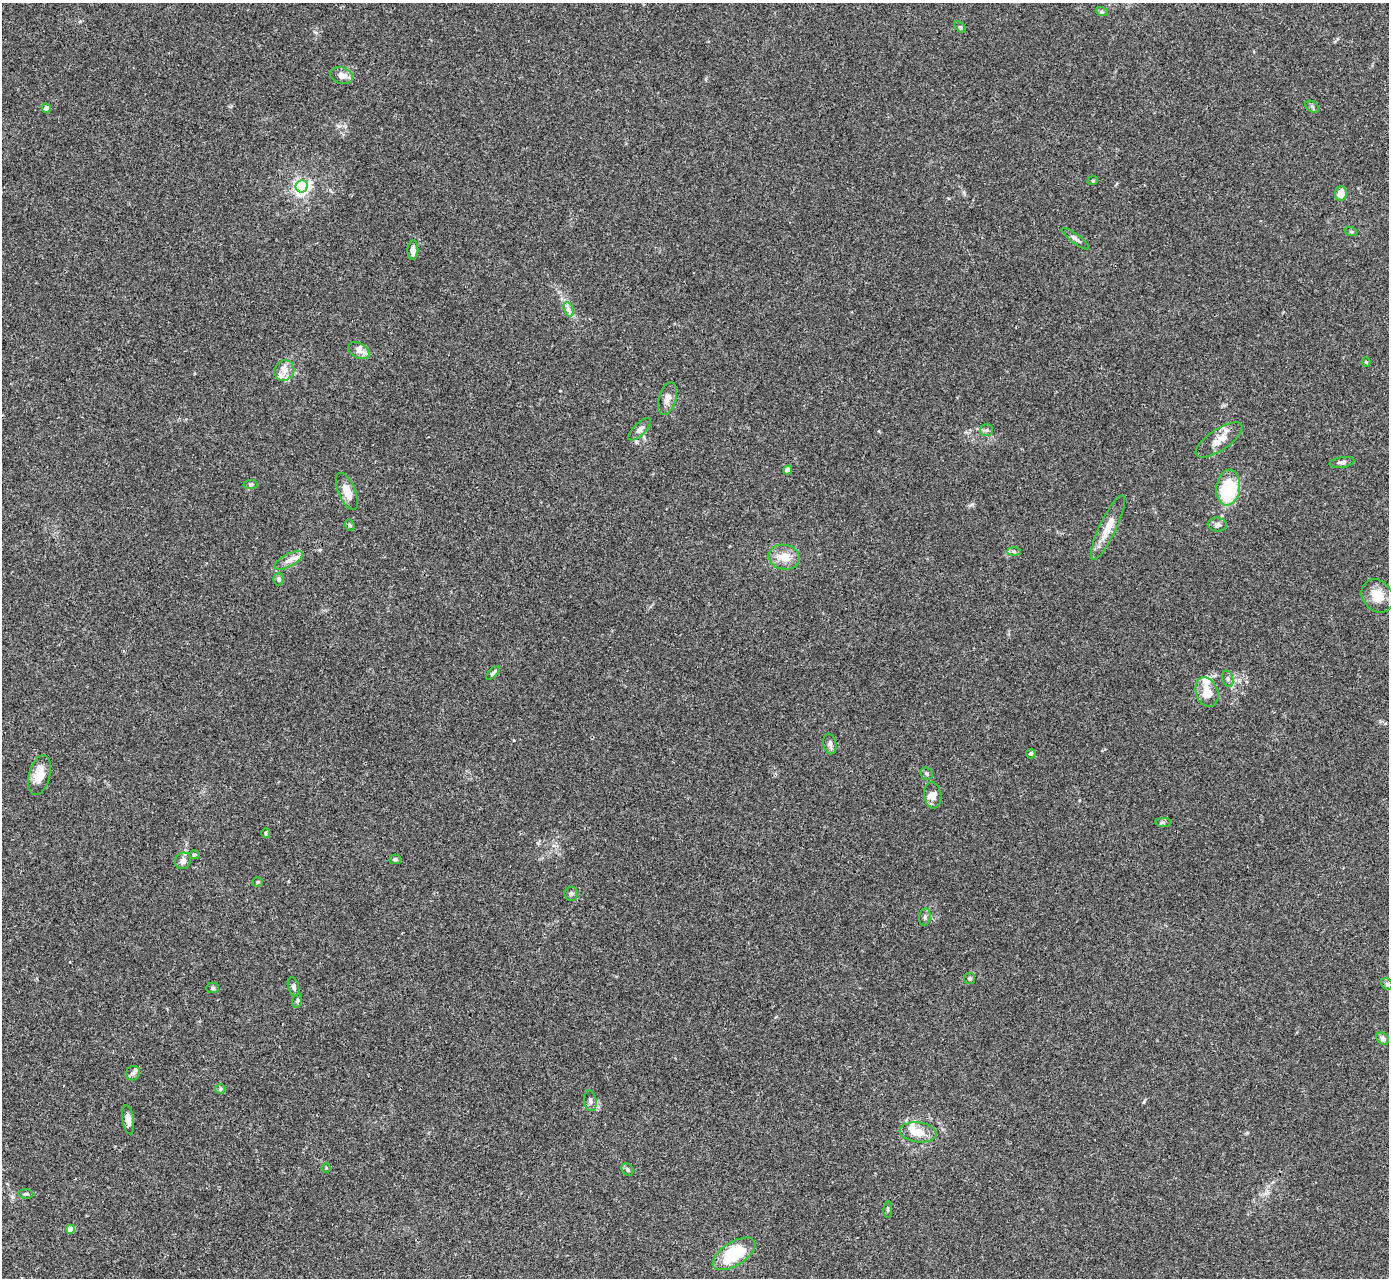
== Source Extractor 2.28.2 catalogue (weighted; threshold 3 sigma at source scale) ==
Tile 7 of 4 x 4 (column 3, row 2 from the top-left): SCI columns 2778-4164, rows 2836-4111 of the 5553 x 5542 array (HDU 1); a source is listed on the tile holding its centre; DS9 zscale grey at full resolution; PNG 1391 x 1280 px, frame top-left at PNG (2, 3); each listed source drawn as its Kron ellipse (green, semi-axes under 4 px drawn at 4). Shown black and unused: <1% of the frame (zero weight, under 3 of 4 exposures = <1% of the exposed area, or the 3 px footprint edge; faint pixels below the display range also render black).
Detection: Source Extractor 2.28.2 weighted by HDU 2 'WHT'; one run over the whole footprint, this tile lists its part. Background 0.0392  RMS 0.0028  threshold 0.0126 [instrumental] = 3 sigma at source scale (4.5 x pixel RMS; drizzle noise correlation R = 1.50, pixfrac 1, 0.05/0.05 arcsec/px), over >= 5 px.
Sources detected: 74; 1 cosmic-ray / hot-pixel residue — neither listed nor drawn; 8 inside a brighter listed object's ellipse — not listed separately; the other 65 listed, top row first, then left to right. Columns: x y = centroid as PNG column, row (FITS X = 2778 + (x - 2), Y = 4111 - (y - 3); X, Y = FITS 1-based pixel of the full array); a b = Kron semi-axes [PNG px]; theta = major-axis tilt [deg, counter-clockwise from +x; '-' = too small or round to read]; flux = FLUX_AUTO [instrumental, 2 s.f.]
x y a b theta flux
1102 12 6 4 -18 0.43
960 27 7 4 -44 0.41
341 75 12 8 -15 2
1312 107 7 5 -32 0.58
46 108 5 4 - 1.3
1093 180 5 3 - 0.33
302 186 6 6 - 84
1341 194 7 6 - 3.1
1351 232 6 4 -20 0.37
1075 239 17 4 -37 1
413 250 10 5 88 1.4
568 309 7 4 -72 0.84
359 351 11 7 -30 1.7
1366 362 4 4 - 0.27
284 371 10 9 - 1.9
667 399 17 8 74 2
640 429 15 6 45 1.5
987 430 6 5 - 0.62
1219 440 27 10 34 3.8
1342 462 12 5 8 0.99
788 470 4 4 - 2.5
250 485 7 4 7 0.43
1228 487 18 12 82 20
347 491 20 8 -67 3.2
350 525 6 4 -69 0.39
1217 525 9 7 -6 1.1
1108 527 35 8 65 4.8
1014 552 6 4 -2 0.5
784 557 16 12 -11 4.1
288 560 16 6 28 1.7
279 579 6 5 - 0.59
1377 596 18 14 -51 4.3
493 673 8 4 47 0.6
1228 679 8 5 -72 0.76
1207 692 15 11 -70 4.2
830 744 10 6 -79 1
1031 754 5 4 - 0.53
927 774 7 5 -46 0.56
39 775 20 10 76 4.7
933 795 13 8 -83 2.2
1163 822 8 4 0 0.47
266 833 5 4 - 0.39
194 855 5 4 - 0.41
395 859 5 5 - 0.65
183 861 8 7 - 1.4
258 882 5 4 - 0.32
571 894 7 7 - 0.66
925 917 9 5 82 0.79
970 979 5 5 - 0.46
1387 984 6 5 - 0.5
294 987 10 5 -76 0.79
212 988 6 5 - 0.47
297 1001 7 4 73 0.47
1383 1039 7 5 -46 1
133 1073 7 6 - 0.81
221 1089 5 5 - 0.43
590 1101 10 6 -82 0.93
128 1120 14 5 -80 1.8
918 1132 18 10 -7 4.4
326 1168 4 4 - 0.31
627 1170 7 5 -46 0.58
26 1194 7 5 -7 0.5
888 1210 8 3 85 0.41
71 1229 4 4 - 2.8
734 1254 24 11 32 17